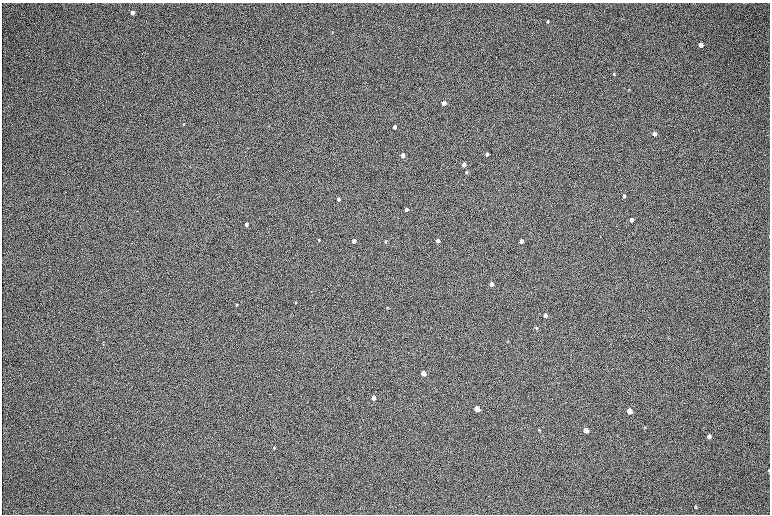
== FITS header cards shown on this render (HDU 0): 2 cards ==
NAXIS1  =                 1536 / length of data axis 1
NAXIS2  =                 1024 / length of data axis 2

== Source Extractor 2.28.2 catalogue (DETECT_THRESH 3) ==
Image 1536 x 1024 px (HDU 0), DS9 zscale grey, zoomed out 1/2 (1 PNG px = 2 x 2 image px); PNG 772 x 516 px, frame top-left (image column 1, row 1023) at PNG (2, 3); no overlay
Background 167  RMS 20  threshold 60.1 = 3 sigma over >= 5 px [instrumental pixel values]
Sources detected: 41; all 41 listed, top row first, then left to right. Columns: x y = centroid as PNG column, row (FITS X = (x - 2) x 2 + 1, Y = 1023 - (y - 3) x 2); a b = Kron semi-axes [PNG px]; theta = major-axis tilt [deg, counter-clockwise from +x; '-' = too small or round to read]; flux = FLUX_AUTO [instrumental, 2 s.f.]
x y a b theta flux
132 12 4 3 - 19000
547 21 3 3 - 4600
332 32 3 2 - 1700
701 45 4 4 - 21000
614 74 4 3 - 3100
444 103 3 3 - 52000
184 124 5 2 - 2300
395 127 3 3 - 25000
654 134 4 3 - 29000
487 154 3 3 - 14000
403 155 3 3 - 43000
464 165 3 3 - 30000
466 172 4 3 - 5800
624 196 4 3 - 9000
338 199 3 3 - 22000
406 210 3 3 - 15000
631 220 4 3 - 23000
246 224 3 3 - 19000
319 240 3 3 - 3300
353 241 3 3 - 44000
385 241 3 3 - 4000
438 241 3 3 - 33000
521 241 3 3 - 40000
491 284 3 3 - 40000
295 302 3 3 - 2700
237 305 4 3 - 4200
387 307 3 2 - 2500
545 315 3 3 - 18000
536 328 4 3 - 5900
508 341 4 2 - 2200
423 373 4 3 - 110000
373 398 3 3 - 69000
477 409 4 3 - 160000
629 411 4 3 - 100000
645 427 4 4 - 3200
539 430 4 3 - 2700
586 430 4 3 - 80000
709 436 4 4 - 11000
274 447 3 3 - 2900
769 470 4 3 - 3400
696 507 3 3 - 3900
At the frame edge (FLAGS 8, measured only in part): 1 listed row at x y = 769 470